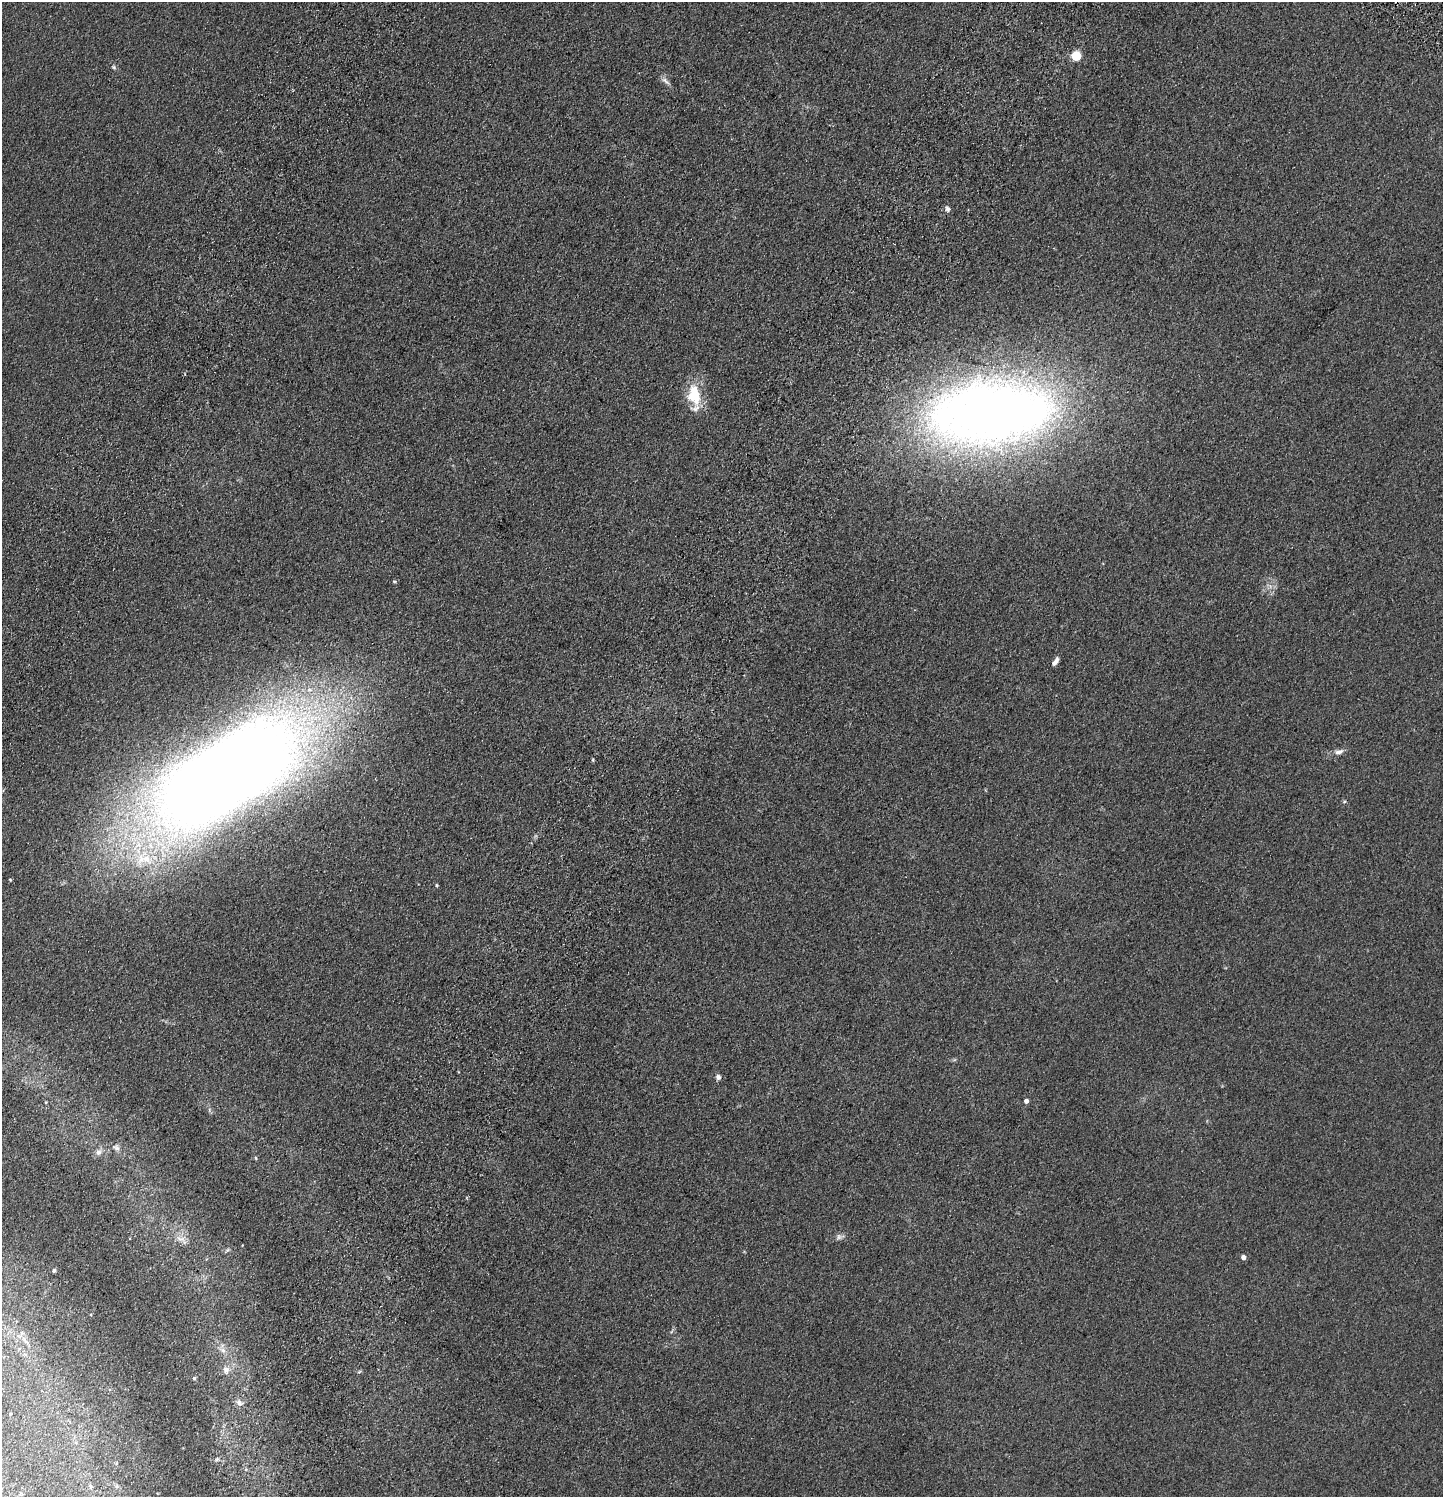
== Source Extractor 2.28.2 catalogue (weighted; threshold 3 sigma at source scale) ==
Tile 7 of 4 x 4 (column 3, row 2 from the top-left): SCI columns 3265-4705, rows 3086-4580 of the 6395 x 6169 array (HDU 1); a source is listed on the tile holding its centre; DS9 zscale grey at full resolution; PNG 1445 x 1499 px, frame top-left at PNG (2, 2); no overlay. Shown black and unused: <1% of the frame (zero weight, under 2 of 4 exposures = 4% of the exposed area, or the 3 px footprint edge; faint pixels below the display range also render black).
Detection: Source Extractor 2.28.2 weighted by HDU 2 'WHT'; one run over the whole footprint, this tile lists its part. Background 0.0898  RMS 0.0089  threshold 0.0401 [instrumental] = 3 sigma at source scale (4.5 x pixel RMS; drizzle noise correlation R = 1.50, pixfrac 1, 0.05/0.05 arcsec/px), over >= 5 px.
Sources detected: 33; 2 inside a brighter listed object's ellipse — not listed separately; the other 31 listed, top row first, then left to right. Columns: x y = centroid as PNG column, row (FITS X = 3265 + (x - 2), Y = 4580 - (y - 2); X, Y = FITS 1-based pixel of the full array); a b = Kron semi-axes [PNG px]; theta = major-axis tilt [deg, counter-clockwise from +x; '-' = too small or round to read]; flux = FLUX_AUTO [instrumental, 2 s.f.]
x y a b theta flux
1076 56 5 5 - 53
114 67 6 5 - 1.3
666 81 14 5 -40 3.1
947 209 7 6 - 2.3
694 395 27 16 -82 26
991 413 140 66 5 710
394 581 4 4 - 0.89
1055 661 9 4 54 3.4
1339 752 12 7 23 3.8
226 775 139 59 33 1700
1344 801 6 4 67 1.1
10 880 4 3 - 0.68
437 885 4 4 - 0.99
954 1060 6 4 18 1.1
718 1077 7 6 - 2.3
1026 1101 4 4 - 4.1
46 1102 3 3 - 0.57
209 1110 6 4 72 1.1
116 1148 12 8 -45 3.7
98 1152 9 8 - 3.7
256 1158 5 3 - 0.75
839 1237 13 7 16 3
181 1239 20 9 -33 7.3
1243 1257 4 4 - 4.5
54 1270 4 4 - 1.6
24 1339 12 5 -51 3.1
223 1350 11 7 -36 4.2
226 1370 12 9 -84 5.2
194 1378 5 5 - 1.1
239 1402 11 8 -35 3.7
217 1459 6 4 46 1.2
Isophote crosses this tile's border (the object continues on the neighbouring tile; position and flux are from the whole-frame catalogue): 1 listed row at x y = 226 775